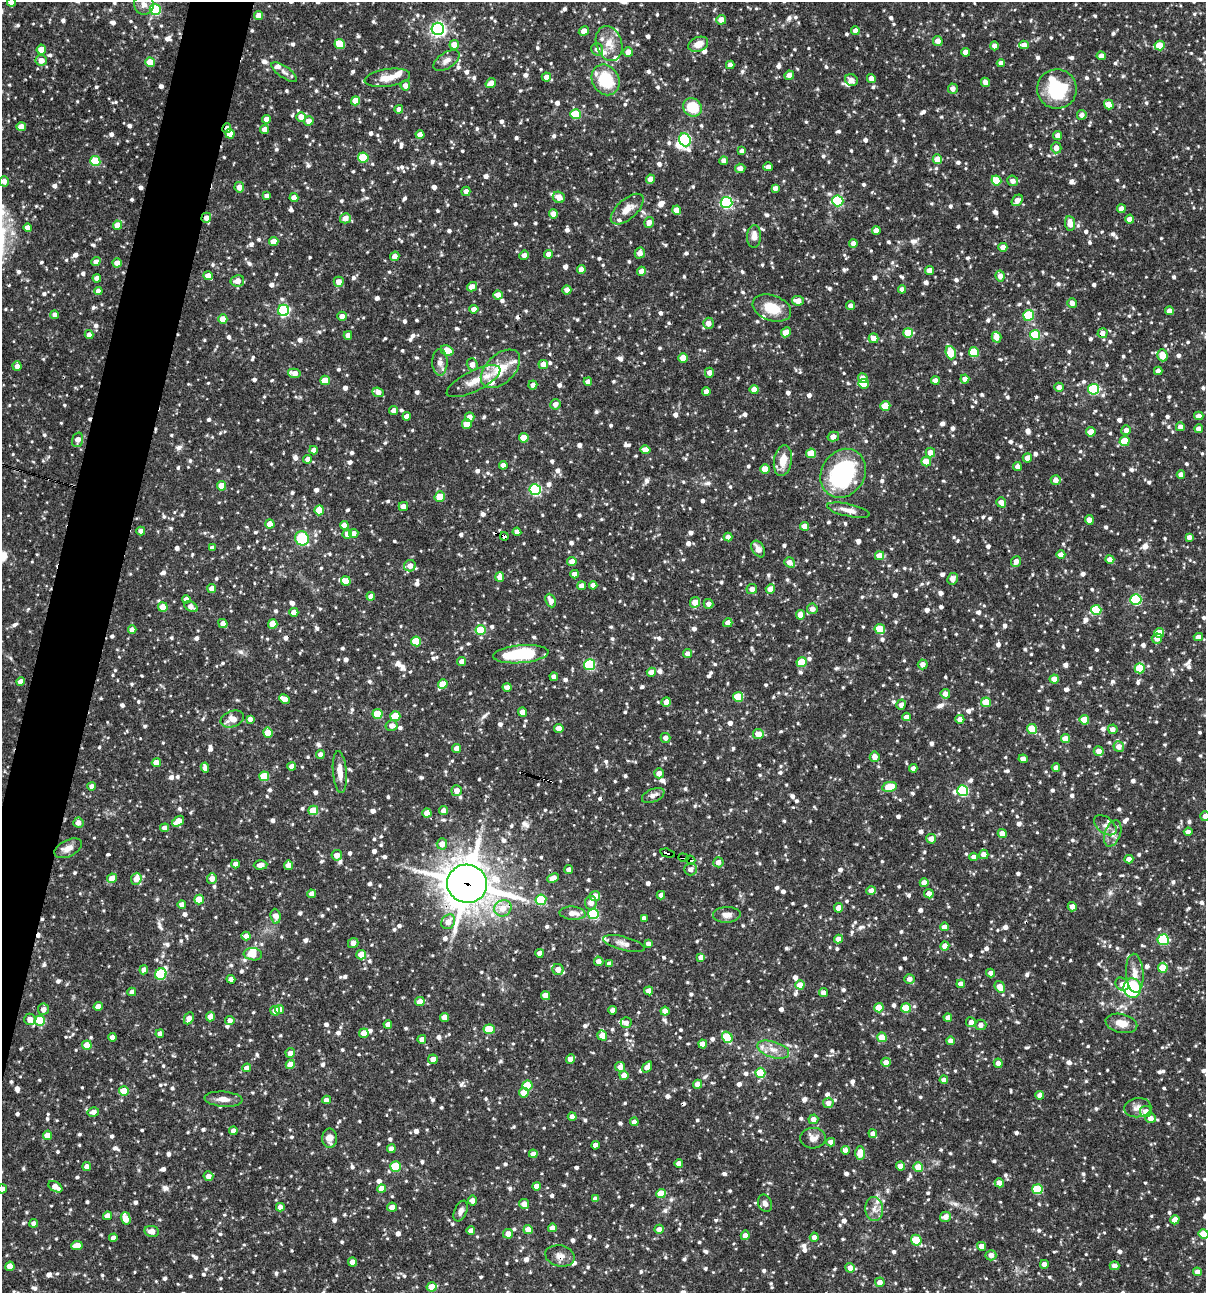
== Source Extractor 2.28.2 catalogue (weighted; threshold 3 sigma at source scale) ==
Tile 7 of 4 x 4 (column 3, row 2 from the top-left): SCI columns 2656-3859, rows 2585-3875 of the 5187 x 5168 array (HDU 1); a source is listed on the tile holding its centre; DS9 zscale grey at full resolution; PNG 1208 x 1295 px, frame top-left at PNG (2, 2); each listed source drawn as its Kron ellipse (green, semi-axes under 4 px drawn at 4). Shown black and unused: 4% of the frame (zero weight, under 3 of 4 exposures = <1% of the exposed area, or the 3 px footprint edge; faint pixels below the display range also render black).
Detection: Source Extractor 2.28.2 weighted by HDU 2 'WHT'; one run over the whole footprint, this tile lists its part. Background 0.0869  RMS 0.0039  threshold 0.0175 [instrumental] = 3 sigma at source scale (4.5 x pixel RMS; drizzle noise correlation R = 1.50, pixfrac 1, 0.05/0.05 arcsec/px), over >= 5 px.
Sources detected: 1509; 2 inside a brighter object's white glare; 6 cosmic-ray / hot-pixel residue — neither listed nor drawn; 29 inside a brighter listed object's ellipse — not listed separately; of the other 1472, all 500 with FLUX_AUTO >= 1.97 (the completeness limit of this list) listed and drawn (972 fainter detections not listed), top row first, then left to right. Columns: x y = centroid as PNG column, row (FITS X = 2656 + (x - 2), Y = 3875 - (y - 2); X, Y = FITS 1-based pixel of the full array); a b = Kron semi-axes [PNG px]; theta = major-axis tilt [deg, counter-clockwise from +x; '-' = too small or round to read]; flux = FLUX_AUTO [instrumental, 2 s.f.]
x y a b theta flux
11 2 4 4 - 2.9
144 4 10 10 - 2.7
155 10 5 5 - 32
258 15 4 4 - 3.3
721 20 5 4 - 3.9
438 29 6 6 - 110
584 31 5 4 - 3.5
855 31 4 4 - 2.4
938 41 5 5 - 2.7
609 43 18 13 -71 5.5
340 44 5 5 - 13
698 44 10 7 22 4.2
454 45 5 5 - 4.3
1024 45 4 4 - 2.6
1160 45 5 5 - 9.5
994 46 4 4 - 2.8
597 49 6 6 - 2.3
41 50 5 4 - 6.3
628 52 5 4 - 4.1
966 52 4 4 - 3.1
1101 56 4 4 - 2.6
41 60 6 5 - 3.3
446 60 15 8 34 2.6
150 62 5 5 - 11
1001 63 4 4 - 2.3
730 65 4 4 - 2.7
284 72 15 5 -34 2
789 75 5 4 - 2.4
546 77 5 4 - 2.7
387 78 23 9 8 5.5
871 78 4 4 - 3
606 80 16 13 -60 16
851 80 6 5 - 2.2
986 82 5 4 - 3
491 83 5 4 - 3.3
405 86 5 5 - 2.5
953 88 5 5 - 2.3
1057 89 20 19 - 24
355 101 4 4 - 7.3
1109 104 5 4 - 7
692 107 10 9 - 12
399 109 4 4 - 2.1
576 114 5 5 - 19
1082 115 5 5 - 2.7
301 117 5 4 - 3.8
266 119 4 4 - 3
309 121 4 4 - 3.3
21 127 5 4 - 4.6
227 128 5 4 - 2
265 130 4 4 - 2.7
230 134 5 4 - 6.4
420 135 4 4 - 3.5
1058 135 4 4 - 2.5
685 140 7 5 -69 50
1056 148 5 5 - 3
742 151 4 4 - 2.1
363 158 5 5 - 16
937 159 5 4 - 6.7
95 161 5 5 - 19
724 161 4 4 - 2.9
768 167 5 4 - 2.4
740 168 5 4 - 2.3
651 179 4 4 - 4.2
996 180 5 5 - 11
4 181 5 4 - 2.8
1013 181 5 5 - 2.2
239 187 5 4 - 3
775 188 4 4 - 2.1
466 191 5 4 - 2.3
267 196 4 4 - 2.1
559 197 6 5 - 3.4
294 198 4 4 - 2.8
1017 200 6 4 50 3.1
838 201 5 5 - 36
726 202 6 5 - 57
627 209 20 10 42 4.7
1121 209 4 4 - 3.7
677 210 4 4 - 3.8
553 214 4 4 - 3.2
206 218 5 5 - 2.6
345 218 5 5 - 3
1130 219 4 4 - 3.3
649 222 6 4 74 2.8
1070 223 7 5 -83 4.8
117 225 4 4 - 6.5
27 228 4 4 - 3.4
876 230 4 4 - 2.8
754 236 11 7 87 3.3
274 242 4 4 - 6
853 243 4 4 - 2.5
1003 247 4 4 - 2.8
640 253 5 5 - 2.3
549 254 4 4 - 2.6
524 255 5 4 - 2
395 256 5 4 - 2.8
96 262 5 4 - 2.7
117 263 4 4 - 3.9
581 269 4 4 - 2.7
929 270 4 4 - 3.5
641 271 4 4 - 3.4
208 276 4 4 - 3.7
1000 276 5 4 - 2.9
97 278 4 4 - 2.4
237 281 7 5 11 3.5
339 282 5 5 - 3.4
472 287 5 4 - 2.8
902 289 4 4 - 2.5
567 290 4 4 - 2.5
98 291 4 4 - 2.9
498 295 5 4 - 3
798 301 6 4 -9 3.8
1072 303 5 4 - 2.3
851 306 4 4 - 2
772 308 20 12 -20 9.4
474 309 4 4 - 2.8
283 310 5 5 - 52
1169 311 4 4 - 3.4
55 315 4 4 - 2.5
1029 315 5 5 - 20
342 316 4 4 - 2.4
223 319 5 4 - 4.4
708 323 5 5 - 3.4
786 332 5 4 - 5.4
908 333 5 5 - 14
1103 333 5 5 - 2.8
89 335 4 4 - 2.4
348 335 4 4 - 2.6
1035 335 5 5 - 22
996 337 5 5 - 3.7
874 338 5 5 - 3.8
447 351 7 5 -27 8.7
974 352 5 5 - 14
951 353 7 5 -71 11
1162 355 6 5 - 6
683 358 5 4 - 4.5
440 362 13 7 -89 2.7
472 364 6 5 - 2.9
543 365 5 4 - 3.1
17 366 5 4 - 2.5
500 369 23 14 43 11
1158 371 4 4 - 2.6
294 373 6 4 -11 4.1
709 373 5 4 - 2.4
863 378 5 4 - 2.5
965 379 4 4 - 2.8
325 380 5 4 - 8.7
935 380 4 4 - 2.4
474 381 29 10 26 5.9
588 382 4 4 - 2
864 384 5 5 - 4.8
533 385 4 4 - 2
1059 387 5 4 - 2.3
754 389 4 4 - 4.2
1094 389 5 5 - 34
706 391 4 4 - 2.7
378 392 6 4 -23 3.3
555 404 5 5 - 2.5
885 406 5 5 - 9.4
394 410 4 4 - 2.6
407 416 4 4 - 2.8
1199 416 4 4 - 2.5
470 417 5 5 - 2.4
467 424 5 4 - 7.3
1180 427 4 4 - 2.3
1199 429 4 4 - 2.9
1126 430 5 4 - 2.7
1091 432 5 4 - 5.5
833 436 6 5 - 2.8
524 438 5 4 - 8.5
78 440 7 5 72 3.1
1125 441 5 5 - 12
645 449 5 4 - 3.3
314 450 4 4 - 2.5
811 453 5 5 - 8.7
930 453 5 5 - 3.6
1027 458 4 4 - 2.7
308 459 4 4 - 2.7
783 461 15 9 81 5.9
926 461 5 5 - 6.1
503 465 4 4 - 2.5
1017 466 4 4 - 2.2
765 469 5 4 - 5
843 473 25 21 58 50
1181 475 4 4 - 2.2
1056 480 5 5 - 2.6
222 486 4 4 - 6.9
535 490 6 5 - 43
440 497 5 5 - 8.1
1001 502 5 4 - 3
403 506 5 4 - 2.7
319 510 5 4 - 7.6
848 510 22 6 -12 3.2
1089 520 5 4 - 3.4
270 524 4 4 - 4.9
344 525 4 4 - 3.5
805 526 4 4 - 4.8
141 531 4 4 - 2.9
517 532 4 4 - 2.6
354 533 4 4 - 3
347 534 4 4 - 3
504 536 4 3 - 4
728 537 4 4 - 2.9
1189 537 4 4 - 2.3
302 538 7 6 - 18
212 548 4 4 - 2.1
758 549 9 6 -58 2.4
1061 555 4 4 - 2.5
879 556 4 4 - 5.8
1110 559 4 4 - 2.8
572 561 5 4 - 3.1
1016 561 5 5 - 2.4
790 562 6 4 -36 2.9
410 566 6 5 - 3.1
575 574 4 4 - 2.7
500 577 5 4 - 3.1
953 579 6 5 - 2.8
346 581 5 4 - 6.2
593 585 4 4 - 2.2
582 586 4 4 - 3.2
212 588 4 4 - 3.3
752 589 5 5 - 2.7
770 589 5 4 - 4.9
371 596 4 4 - 2.6
186 599 4 4 - 2.4
1136 600 5 5 - 37
551 601 7 5 -66 2.9
695 602 5 5 - 5.5
708 604 5 4 - 2.2
163 607 5 4 - 6.8
191 607 7 4 -30 3.1
812 609 5 5 - 2.5
1096 610 5 5 - 17
294 612 4 4 - 3.5
800 615 5 4 - 3.7
223 623 5 4 - 2.6
728 623 5 4 - 2.4
273 624 5 4 - 7.3
880 629 5 5 - 10
132 630 4 4 - 2.7
481 630 5 5 - 16
1159 633 5 5 - 6.9
1198 637 4 4 - 2.7
1157 638 5 5 - 2.7
416 641 5 5 - 14
521 654 28 9 5 27
687 654 4 4 - 2.5
462 662 4 4 - 3.4
801 662 5 5 - 10
923 664 5 5 - 3
590 665 5 5 - 32
1140 668 5 5 - 14
651 672 5 4 - 3.9
554 677 4 4 - 2.6
1054 679 4 4 - 4.8
21 682 4 4 - 2.8
443 684 5 4 - 5.9
507 687 4 4 - 2.5
945 694 5 4 - 2.8
738 697 5 5 - 14
284 699 5 4 - 4
666 702 5 4 - 3
986 702 5 4 - 10
901 705 5 4 - 2
522 712 4 4 - 4.4
377 714 5 5 - 13
395 716 5 5 - 12
907 717 4 4 - 2.9
232 719 12 8 18 4.5
250 719 4 4 - 2.1
960 719 4 4 - 2.8
1084 720 5 4 - 8.4
392 726 6 5 - 2.5
559 729 4 4 - 4.5
1032 729 5 5 - 10
1113 729 5 4 - 2.7
268 733 5 4 - 8.3
758 734 5 5 - 5.2
665 738 5 5 - 2.3
1065 739 4 4 - 5.2
1119 747 5 5 - 2.8
457 749 4 4 - 2.7
1099 751 5 5 - 3.2
320 755 4 4 - 2.5
875 757 5 5 - 3.3
1023 759 4 4 - 2.9
156 763 4 4 - 5.1
292 766 4 4 - 2.9
205 767 5 4 - 2.3
913 768 4 4 - 2.2
1056 768 4 4 - 2.6
340 772 21 7 -85 4.6
659 773 5 4 - 2.4
264 776 5 5 - 14
92 786 4 4 - 2.7
889 787 7 5 9 12
457 791 5 5 - 3
963 791 5 5 - 33
653 795 12 6 24 2.3
313 810 5 5 - 9.9
444 811 4 4 - 3
427 813 4 4 - 4.9
1205 816 5 5 - 2.4
178 821 7 4 36 5.4
78 823 5 5 - 2.6
1105 825 13 8 -38 2.2
165 828 4 4 - 2.7
1188 832 4 4 - 2.7
1002 833 4 4 - 3.7
1113 833 13 8 70 2.6
931 839 5 5 - 2.7
442 844 5 5 - 3.6
68 848 15 8 26 3.6
668 853 7 3 -15 59
984 854 5 4 - 3.2
337 855 5 5 - 2.9
974 857 4 4 - 2.3
683 858 5 3 - 28
1129 859 4 4 - 2.6
691 860 5 3 - 9.5
718 862 5 5 - 2.8
235 864 4 4 - 2.3
261 865 7 4 4 2.9
289 865 4 4 - 3.3
690 869 6 6 - 2.1
569 870 4 4 - 2.3
112 878 5 4 - 4.8
212 878 5 5 - 2.7
553 878 6 4 23 3.2
136 879 6 5 - 4.7
924 883 4 4 - 3.7
467 884 20 19 - 1100
871 891 4 4 - 2.8
312 894 4 4 - 2.6
929 894 5 4 - 2.8
661 895 4 4 - 2.2
595 896 5 5 - 3.9
199 900 5 5 - 10
541 900 5 5 - 22
591 903 7 6 - 3.3
182 905 4 4 - 2.6
1072 907 4 4 - 2.3
503 908 9 8 - 5
839 908 4 4 - 3.6
573 913 13 6 -5 3.5
593 914 5 5 - 28
727 915 14 8 2 2.7
276 916 7 5 -83 3.3
644 918 4 4 - 2
448 922 8 6 50 4.2
944 927 4 4 - 3.4
246 936 4 4 - 2.6
838 939 4 4 - 2.8
1163 940 5 5 - 29
353 943 5 5 - 2
624 944 21 7 -15 2.9
648 944 4 4 - 2.1
945 946 4 4 - 3.6
540 953 4 4 - 3.6
253 954 9 6 -7 4.1
361 955 5 5 - 7.9
701 957 4 4 - 2.7
599 961 5 4 - 2.7
609 964 4 4 - 2.4
1163 968 5 5 - 8.8
558 969 5 5 - 3.5
144 970 4 4 - 2.1
991 973 4 4 - 2.4
1135 973 20 8 -87 4.2
161 974 6 5 - 30
231 979 4 4 - 2.5
909 979 5 4 - 2.3
961 984 4 4 - 3
1122 984 7 6 - 2.3
800 985 4 4 - 4.6
1000 987 6 5 - 4.5
1132 988 9 9 - 38
649 991 4 4 - 4.1
132 992 4 4 - 2.2
823 993 4 4 - 2.5
546 995 4 4 - 5
420 1002 5 4 - 5.4
98 1006 4 4 - 2.3
879 1008 4 4 - 7.3
906 1008 5 4 - 11
43 1009 6 5 - 2.3
279 1009 4 4 - 3.7
613 1010 4 4 - 2.6
275 1011 5 5 - 2.7
665 1011 4 4 - 4
210 1017 5 4 - 3.7
444 1017 4 4 - 4.8
189 1018 6 4 65 3.2
948 1018 4 4 - 2.6
30 1019 6 5 - 3.1
40 1021 5 5 - 16
230 1021 4 4 - 2.6
971 1022 5 4 - 2.7
626 1023 5 5 - 2
1121 1023 16 9 -13 4.8
388 1024 4 4 - 2.8
981 1025 5 5 - 2.1
489 1029 6 5 - 12
364 1033 5 4 - 4.4
160 1034 4 4 - 2.8
602 1036 5 4 - 4.2
112 1037 4 4 - 2.2
727 1037 6 5 - 18
882 1037 5 4 - 7.9
422 1039 4 4 - 2.6
951 1041 4 4 - 3
703 1044 4 4 - 4.3
87 1045 5 4 - 5.7
773 1050 16 8 -17 4
290 1053 5 4 - 2.9
433 1059 5 4 - 3.7
570 1059 5 4 - 3.1
886 1062 5 4 - 2.7
998 1063 4 4 - 2.6
290 1065 5 4 - 5.2
620 1067 5 5 - 2.8
647 1067 6 4 55 2.8
247 1068 4 4 - 2.5
760 1073 5 5 - 15
624 1075 4 4 - 3.5
944 1080 4 4 - 2.5
697 1084 4 4 - 2.8
527 1085 5 5 - 11
124 1091 5 4 - 10
524 1093 5 4 - 7.3
1040 1095 4 4 - 2.7
224 1099 19 7 -4 3.1
327 1100 4 4 - 2.7
828 1103 5 5 - 2.7
1138 1108 13 9 7 2.8
1146 1111 6 5 - 2.8
93 1112 6 4 13 2.3
572 1117 4 4 - 2.7
1151 1118 5 4 - 3
813 1119 5 5 - 2.7
634 1122 4 4 - 2.5
233 1131 4 4 - 2.2
873 1134 4 4 - 2.4
48 1135 5 4 - 6.3
330 1138 9 7 -88 3.2
813 1138 13 10 4 3
831 1142 4 4 - 2.9
595 1145 4 4 - 2.6
391 1149 4 4 - 2.7
846 1150 4 4 - 2.4
860 1153 7 4 88 5.5
533 1154 4 4 - 2.5
679 1163 4 4 - 2.6
396 1166 5 5 - 17
900 1166 4 4 - 4
87 1167 4 4 - 2.5
918 1167 5 4 - 6.8
208 1176 5 5 - 2.6
999 1183 5 4 - 2.8
536 1186 4 4 - 3.1
55 1187 7 5 -29 3.6
2 1189 4 4 - 2.2
381 1189 4 4 - 4
1037 1189 5 5 - 19
661 1193 5 4 - 9.9
595 1199 4 4 - 2.2
473 1201 5 4 - 2.5
765 1203 9 7 -67 2
524 1204 5 4 - 2.8
280 1207 4 4 - 2
392 1207 5 4 - 2.9
874 1209 12 9 -88 2.9
461 1211 11 6 66 2
107 1216 4 4 - 2.7
945 1217 5 5 - 3.3
126 1218 6 5 - 6.9
1175 1220 5 4 - 3.8
34 1223 4 4 - 2.1
552 1228 4 4 - 3.1
659 1229 4 4 - 2.9
528 1230 4 4 - 5.6
151 1231 7 5 -11 2.9
471 1231 4 4 - 2.5
508 1234 5 5 - 3
1204 1234 5 4 - 12
745 1235 4 4 - 2.3
814 1237 4 4 - 2.6
113 1238 4 4 - 2.6
916 1240 6 5 - 14
77 1245 5 4 - 4.7
982 1246 4 4 - 3.4
991 1255 5 5 - 2.4
560 1256 15 10 -12 3
353 1262 4 4 - 3.6
1044 1264 4 4 - 2.5
10 1266 4 4 - 4.9
1115 1266 5 4 - 2.6
850 1268 5 4 - 2.8
1197 1272 4 4 - 2.4
880 1282 5 4 - 2.7
432 1287 5 4 - 6.9
Overlapping masked pixels (flux is a lower limit): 10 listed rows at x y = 227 128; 206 218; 1103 333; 504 536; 668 853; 683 858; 691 860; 467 884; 503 908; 560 1256
Isophote crosses this tile's border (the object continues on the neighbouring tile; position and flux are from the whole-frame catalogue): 4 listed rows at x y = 11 2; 1205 816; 2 1189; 1204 1234